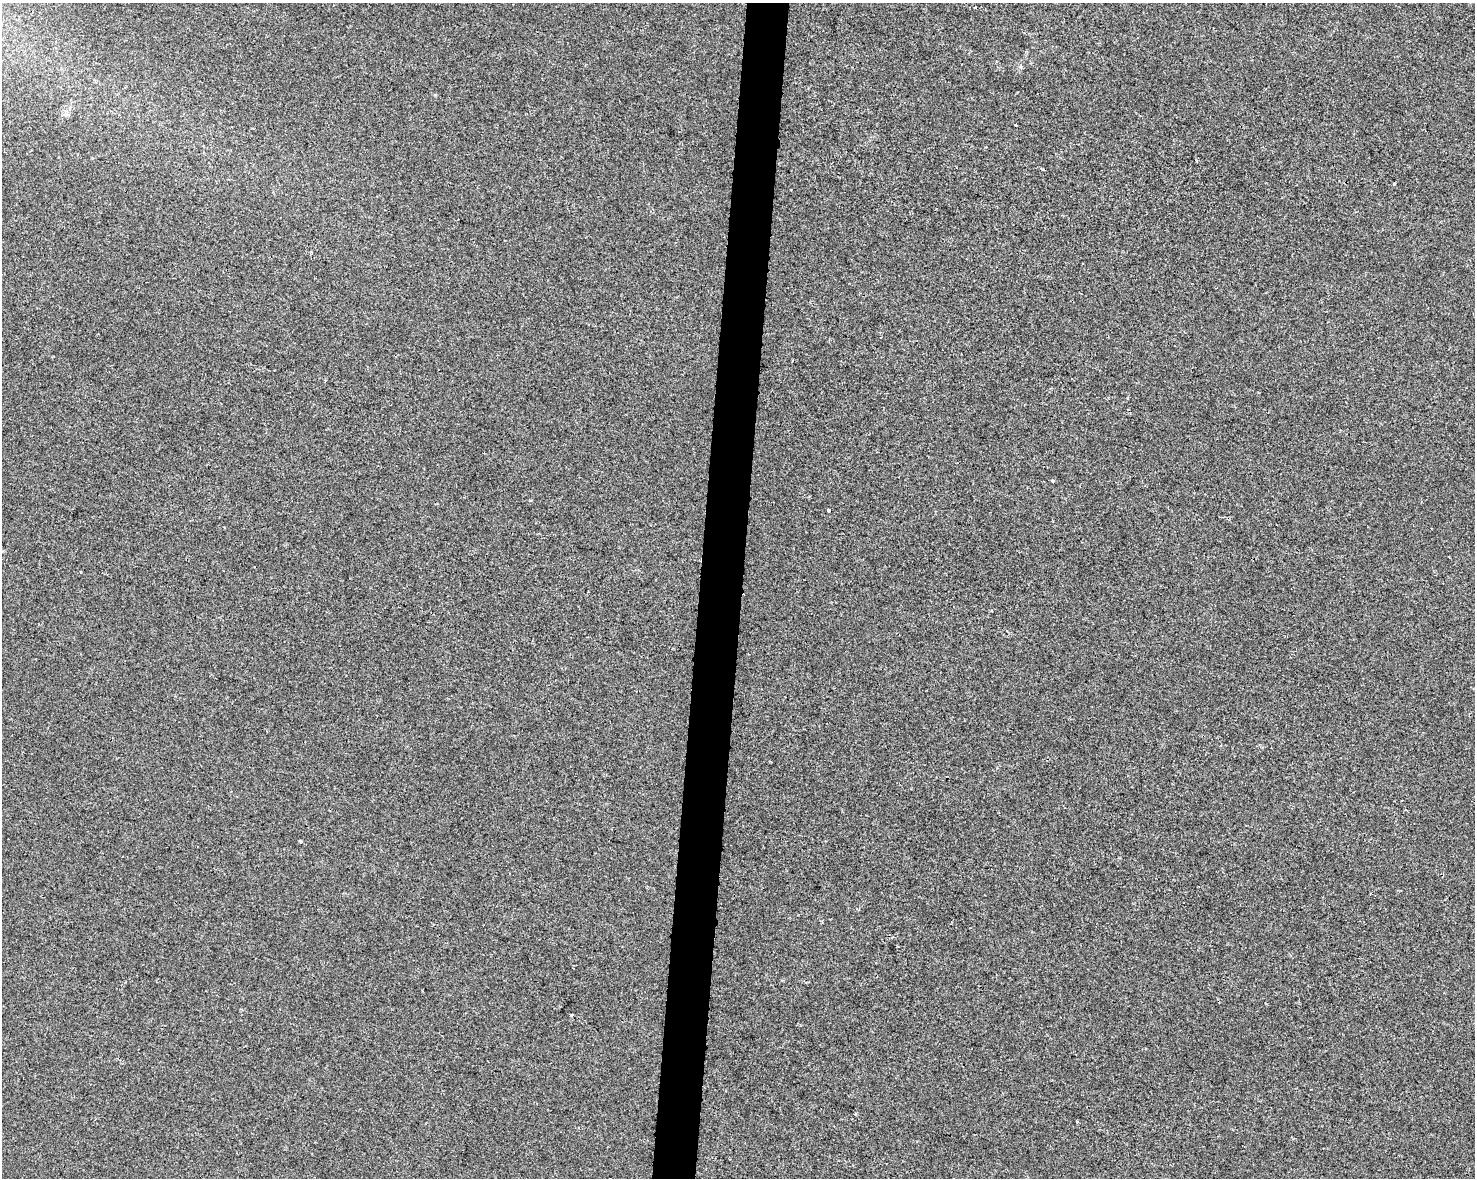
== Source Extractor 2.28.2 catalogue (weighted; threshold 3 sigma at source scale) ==
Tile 8 of 3 x 4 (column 2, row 3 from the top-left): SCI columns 1702-3174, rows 1187-2362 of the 4934 x 4714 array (HDU 1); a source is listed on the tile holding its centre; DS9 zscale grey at full resolution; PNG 1477 x 1180 px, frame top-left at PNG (2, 3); no overlay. Shown black and unused: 3% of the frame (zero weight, under 2 of 3 exposures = <1% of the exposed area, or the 3 px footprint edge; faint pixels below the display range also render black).
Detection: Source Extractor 2.28.2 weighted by HDU 2 'WHT'; one run over the whole footprint, this tile lists its part. Background 0.00135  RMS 0.0056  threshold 0.0251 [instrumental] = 3 sigma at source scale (4.5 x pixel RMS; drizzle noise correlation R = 1.50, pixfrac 1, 0.0396/0.0396 arcsec/px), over >= 5 px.
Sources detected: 10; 1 cosmic-ray / hot-pixel residue — not listed; the other 9 listed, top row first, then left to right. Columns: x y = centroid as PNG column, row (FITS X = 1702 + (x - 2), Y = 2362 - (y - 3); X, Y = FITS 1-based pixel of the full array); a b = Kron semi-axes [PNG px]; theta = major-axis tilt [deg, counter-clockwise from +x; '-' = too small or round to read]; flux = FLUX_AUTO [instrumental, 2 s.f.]
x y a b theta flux
1020 67 6 5 - 0.95
65 114 6 6 - 1.4
1016 125 3 2 - 0.59
1394 183 3 3 - 1.3
1052 481 4 3 - 0.71
829 511 3 3 - 1.2
300 841 3 3 - 0.9
572 1015 3 3 - 2.1
1076 1121 5 3 - 0.48